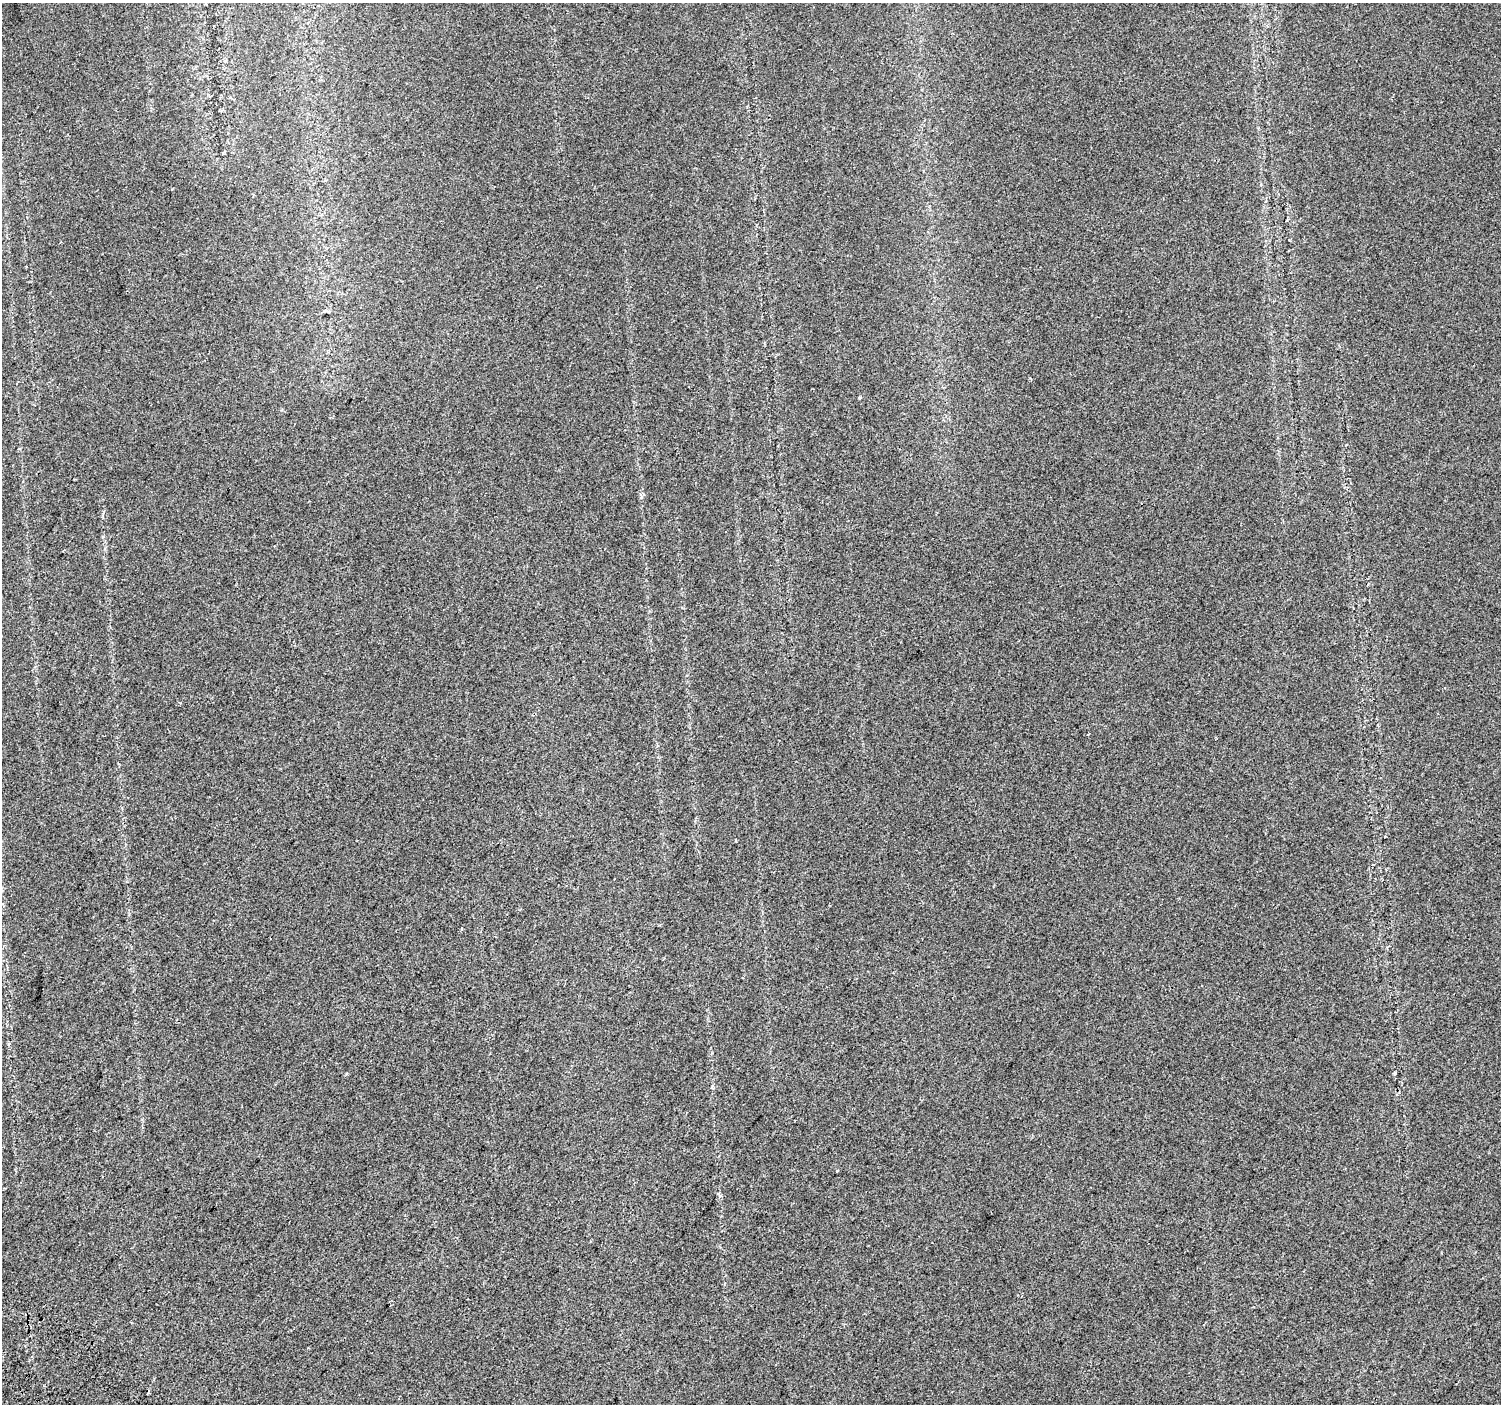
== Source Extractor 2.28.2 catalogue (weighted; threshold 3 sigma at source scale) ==
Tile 7 of 4 x 4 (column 3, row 2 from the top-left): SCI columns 3036-4534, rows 3025-4426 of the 6078 x 6115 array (HDU 1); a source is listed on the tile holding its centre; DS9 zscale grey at full resolution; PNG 1503 x 1406 px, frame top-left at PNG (2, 3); no overlay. Shown black and unused: <1% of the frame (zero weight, under 2 of 3 exposures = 3% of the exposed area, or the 3 px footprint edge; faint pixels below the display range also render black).
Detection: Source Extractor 2.28.2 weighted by HDU 2 'WHT'; one run over the whole footprint, this tile lists its part. Background 0.022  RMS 0.007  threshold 0.0316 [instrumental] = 3 sigma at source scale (4.5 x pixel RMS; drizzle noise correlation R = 1.50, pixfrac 1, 0.0396/0.0396 arcsec/px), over >= 5 px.
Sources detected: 4; all 4 listed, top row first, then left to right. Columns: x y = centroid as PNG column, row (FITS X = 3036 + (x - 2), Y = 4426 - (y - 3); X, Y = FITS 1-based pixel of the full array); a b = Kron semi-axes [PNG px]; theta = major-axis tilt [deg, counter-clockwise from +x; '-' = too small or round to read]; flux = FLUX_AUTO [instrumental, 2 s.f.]
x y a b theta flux
325 311 10 3 10 1.4
860 398 4 3 - 0.72
462 929 3 2 - 1.1
837 1170 3 3 - 0.94